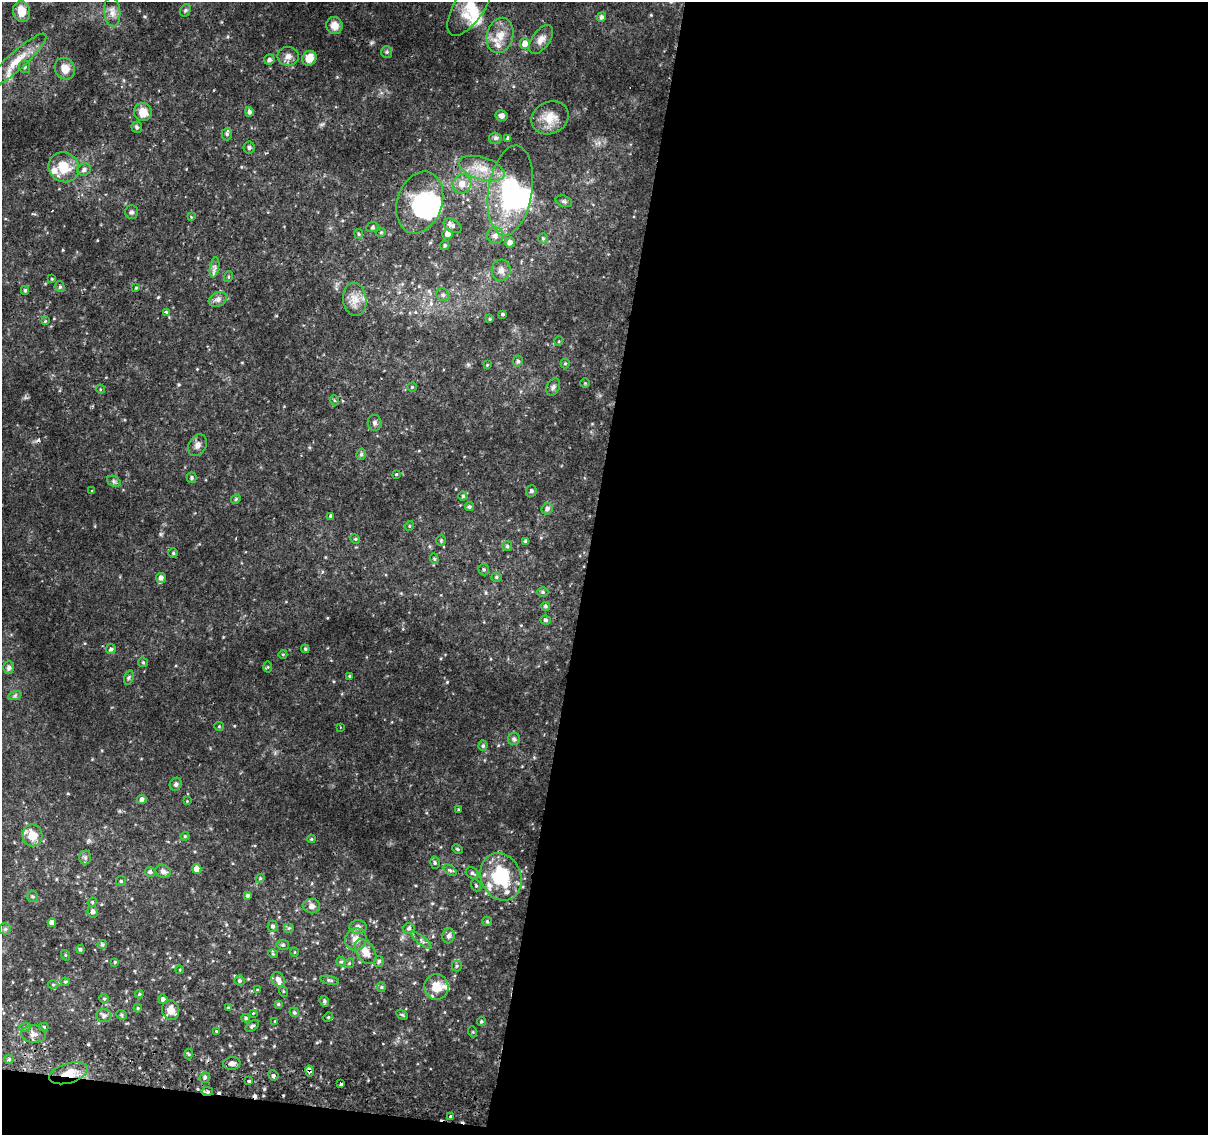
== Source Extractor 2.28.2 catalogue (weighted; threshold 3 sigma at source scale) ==
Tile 16 of 4 x 4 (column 4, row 4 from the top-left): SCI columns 3624-4829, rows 264-1396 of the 4844 x 5117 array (HDU 1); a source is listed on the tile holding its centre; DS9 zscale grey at full resolution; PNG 1210 x 1137 px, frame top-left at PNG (2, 2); each listed source drawn as its Kron ellipse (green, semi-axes under 4 px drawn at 4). Shown black and unused: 53% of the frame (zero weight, under 2 of 3 exposures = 2% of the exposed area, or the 3 px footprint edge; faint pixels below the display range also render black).
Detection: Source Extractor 2.28.2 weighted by HDU 2 'WHT'; one run over the whole footprint, this tile lists its part. Background 0.0172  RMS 0.004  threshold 0.0179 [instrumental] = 3 sigma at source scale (4.5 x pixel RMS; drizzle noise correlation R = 1.50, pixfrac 1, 0.0396/0.0396 arcsec/px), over >= 5 px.
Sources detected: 212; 4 inside a brighter object's white glare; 5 cosmic-ray / hot-pixel residue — neither listed nor drawn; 8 inside a brighter listed object's ellipse — not listed separately; the other 195 listed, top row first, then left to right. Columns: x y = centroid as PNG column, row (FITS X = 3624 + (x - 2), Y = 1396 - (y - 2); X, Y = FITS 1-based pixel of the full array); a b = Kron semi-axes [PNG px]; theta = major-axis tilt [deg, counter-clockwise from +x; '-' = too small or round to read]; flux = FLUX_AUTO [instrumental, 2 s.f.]
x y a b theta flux
470 4 36 15 58 9.3
185 10 7 5 60 0.66
22 11 10 8 -78 4.4
112 12 15 8 -85 2.5
602 17 5 4 - 1.1
334 25 8 8 - 3.2
500 35 18 13 74 5.7
541 39 16 8 55 2.6
525 43 5 5 - 2.8
387 52 6 5 - 0.61
288 56 11 9 -2 2.2
309 58 8 7 - 4.9
269 60 5 5 - 0.86
17 61 39 9 42 7.1
25 67 6 5 - 0.82
65 69 11 10 - 4.2
143 112 9 8 - 4.6
249 112 5 4 - 1
501 116 6 5 - 1.3
550 118 19 16 25 6.5
137 127 6 5 - 0.71
227 134 6 5 - 0.8
495 138 6 6 - 0.9
508 138 4 4 - 0.8
249 147 6 5 - 0.82
64 167 16 14 -40 8.4
482 169 23 11 -17 7.3
84 170 7 6 - 1.2
462 184 9 9 - 4
510 190 45 22 81 38
564 201 8 5 -16 0.91
420 202 32 22 72 26
131 212 7 6 - 0.95
191 217 3 3 - 0.32
453 226 9 6 -31 1.2
372 227 6 5 - 0.63
381 232 5 3 - 0.36
359 234 5 4 - 0.48
448 234 5 5 - 2.4
495 236 8 8 - 1.8
543 239 5 5 - 0.6
510 242 5 4 - 1.8
445 245 5 4 - 0.68
215 267 10 4 81 1.2
501 270 11 9 80 2
228 277 5 3 - 0.43
52 279 4 3 - 0.39
60 287 5 4 - 0.67
136 288 4 3 - 0.42
25 290 4 4 - 0.68
443 295 7 6 - 0.98
218 299 9 7 27 1.5
355 299 17 11 -82 4.5
166 312 3 3 - 0.78
503 314 3 3 - 0.69
490 319 4 3 - 0.46
45 321 4 3 - 0.34
559 341 5 3 - 0.32
518 361 5 5 - 0.83
565 364 5 4 - 0.51
487 365 4 3 - 0.33
585 383 5 4 - 0.4
412 387 4 4 - 0.46
553 387 9 6 63 1.1
100 389 4 3 - 0.34
334 400 5 3 - 0.41
375 423 8 7 - 1.1
197 445 11 8 61 1.8
361 454 6 4 73 0.73
396 474 3 2 - 0.33
192 478 5 5 - 0.62
114 481 7 5 -31 0.85
92 491 3 3 - 0.93
531 491 6 5 - 0.95
463 496 4 4 - 0.84
236 499 5 4 - 0.48
469 507 4 4 - 0.62
547 509 6 5 - 1.4
331 517 4 3 - 0.77
409 526 5 3 - 0.33
355 539 5 4 - 0.49
441 540 5 4 - 0.55
526 541 4 4 - 0.8
507 546 5 5 - 0.62
173 553 4 4 - 0.53
434 559 5 4 - 0.58
484 569 6 5 - 0.63
497 577 5 4 - 0.61
161 578 5 5 - 1.5
543 592 5 5 - 0.64
545 606 4 4 - 0.68
546 620 5 4 - 0.78
111 649 5 5 - 0.95
305 649 4 4 - 0.6
283 654 4 3 - 0.34
143 662 5 4 - 0.5
9 667 6 5 - 1.2
268 667 5 3 - 0.35
349 676 3 3 - 0.34
129 678 7 4 71 0.68
15 695 7 4 20 0.73
219 726 5 4 - 0.42
340 727 3 3 - 0.37
514 739 6 6 - 0.88
483 746 5 4 - 0.64
176 784 7 5 61 0.93
142 799 4 4 - 1.2
187 801 3 3 - 0.3
459 810 4 3 - 0.4
32 835 11 10 - 6.4
185 836 4 4 - 0.39
311 839 4 4 - 0.42
458 849 5 4 - 0.5
85 857 7 6 - 1
435 863 6 5 - 0.74
197 869 5 4 - 3.2
450 870 7 4 -36 0.78
163 871 8 6 -27 1.5
150 872 5 4 - 1
472 873 7 5 -28 0.82
501 877 24 20 -68 24
260 878 4 4 - 0.46
121 881 5 5 - 0.51
476 885 6 4 -69 0.63
248 895 4 4 - 0.69
33 896 5 5 - 0.63
92 902 5 4 - 0.51
312 906 8 7 - 2
93 912 5 5 - 1.2
487 921 5 4 - 0.45
52 922 4 4 - 1.8
273 926 5 5 - 0.86
358 927 8 7 - 1.5
289 928 5 5 - 0.58
409 928 6 5 - 0.88
5 929 6 5 - 0.74
449 936 7 6 - 1.2
356 939 11 10 - 3.1
422 940 12 4 -40 1.2
102 944 5 4 - 0.64
283 945 6 5 - 0.72
80 949 4 4 - 0.74
294 952 4 3 - 0.29
366 952 14 9 -55 4
273 954 5 3 - 0.39
65 955 5 3 - 0.36
379 961 5 5 - 0.67
115 962 3 3 - 0.37
341 962 5 4 - 0.54
349 963 5 4 - 0.46
457 966 5 5 - 0.58
180 970 4 3 - 0.3
278 979 7 6 - 1.8
330 980 9 4 -10 0.76
240 981 5 5 - 0.7
65 982 4 4 - 0.47
53 984 5 3 - 0.47
381 987 5 4 - 0.53
436 987 13 12 - 7
257 990 4 3 - 0.39
283 991 5 3 - 0.4
139 994 4 3 - 0.41
104 999 5 4 - 0.51
163 999 5 4 - 1
324 1001 5 4 - 0.83
278 1004 4 3 - 0.49
138 1008 4 4 - 0.41
228 1008 4 3 - 0.34
171 1010 10 8 -68 3.9
294 1012 5 4 - 0.6
253 1013 3 3 - 0.32
121 1015 5 4 - 0.56
402 1015 6 4 -29 0.53
104 1016 7 6 - 1.4
328 1017 5 4 - 0.47
246 1018 4 3 - 0.56
275 1021 4 3 - 0.32
481 1021 4 4 - 0.53
252 1026 7 4 35 0.67
25 1027 6 4 18 0.58
44 1027 5 4 - 0.49
216 1031 3 2 - 0.28
473 1032 5 3 - 0.36
34 1034 12 8 -3 2
189 1054 5 3 - 0.41
9 1059 5 4 - 0.57
232 1063 9 6 6 1.7
309 1071 5 3 - 1.5
68 1073 20 10 16 5.6
273 1075 5 5 - 0.76
205 1077 5 5 - 0.96
249 1081 3 3 - 1.4
341 1084 3 3 - 1.8
207 1091 6 4 -6 0.83
451 1116 3 3 - 3.6
Overlapping masked pixels (flux is a lower limit): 3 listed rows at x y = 309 1071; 68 1073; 207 1091
Isophote crosses this tile's border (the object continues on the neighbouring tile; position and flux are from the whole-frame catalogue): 1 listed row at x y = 470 4
Unlisted compact peaks at least as high as the median listed source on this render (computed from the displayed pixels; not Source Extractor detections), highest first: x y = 447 682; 651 15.